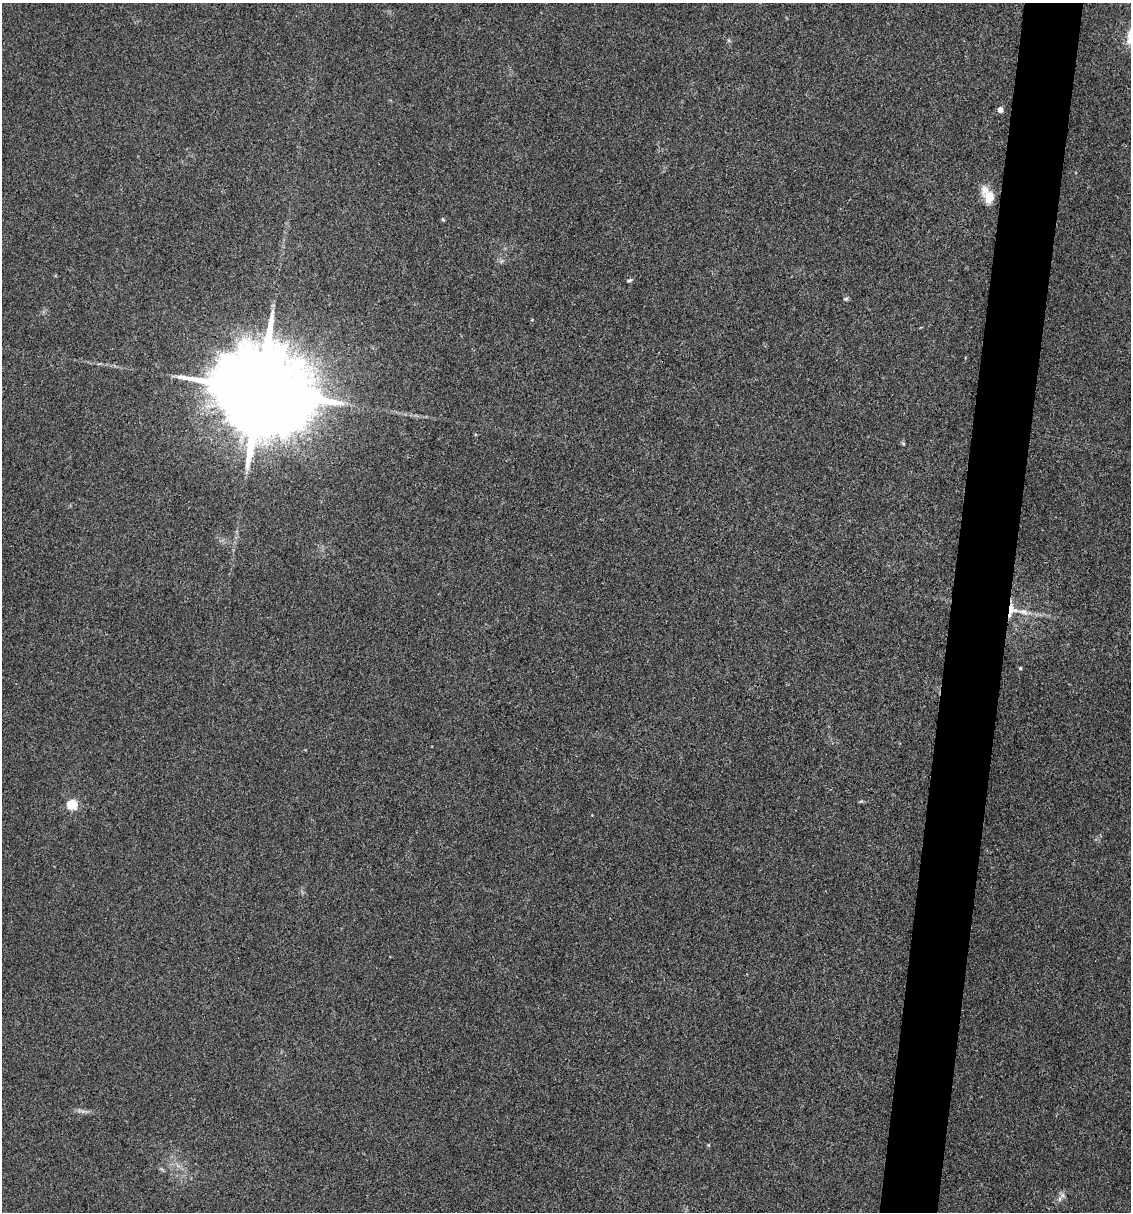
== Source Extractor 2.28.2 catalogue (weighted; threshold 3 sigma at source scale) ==
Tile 10 of 4 x 4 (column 2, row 3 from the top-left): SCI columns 1360-2488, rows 1212-2421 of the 4860 x 4841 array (HDU 1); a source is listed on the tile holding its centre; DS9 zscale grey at full resolution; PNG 1133 x 1214 px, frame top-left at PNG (2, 3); no overlay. Shown black and unused: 5% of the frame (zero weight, under 3 of 4 exposures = <1% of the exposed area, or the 3 px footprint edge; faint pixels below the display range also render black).
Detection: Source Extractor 2.28.2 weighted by HDU 2 'WHT'; one run over the whole footprint, this tile lists its part. Background 0.112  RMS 0.0067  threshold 0.0302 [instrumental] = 3 sigma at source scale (4.5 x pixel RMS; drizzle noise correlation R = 1.50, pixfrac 1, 0.05/0.05 arcsec/px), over >= 5 px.
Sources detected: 14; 2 inside a brighter listed object's ellipse — not listed separately; the other 12 listed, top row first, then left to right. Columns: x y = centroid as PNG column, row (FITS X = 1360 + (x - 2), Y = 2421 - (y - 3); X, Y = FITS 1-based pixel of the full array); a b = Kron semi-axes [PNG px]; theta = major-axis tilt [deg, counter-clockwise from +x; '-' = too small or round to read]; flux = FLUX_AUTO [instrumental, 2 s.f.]
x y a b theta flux
1000 110 4 4 - 6.2
989 197 15 11 -89 11
443 219 6 4 -59 0.75
629 280 7 4 26 1.1
846 299 7 5 20 1.1
258 390 34 20 -13 20000
1011 609 15 13 -72 8.9
1020 668 4 3 - 0.77
72 805 5 5 - 45
82 1111 7 4 -18 1.7
708 1145 5 4 - 0.65
1062 1195 8 7 - 2.6
Overlapping masked pixels (flux is a lower limit): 2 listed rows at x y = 258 390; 1011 609